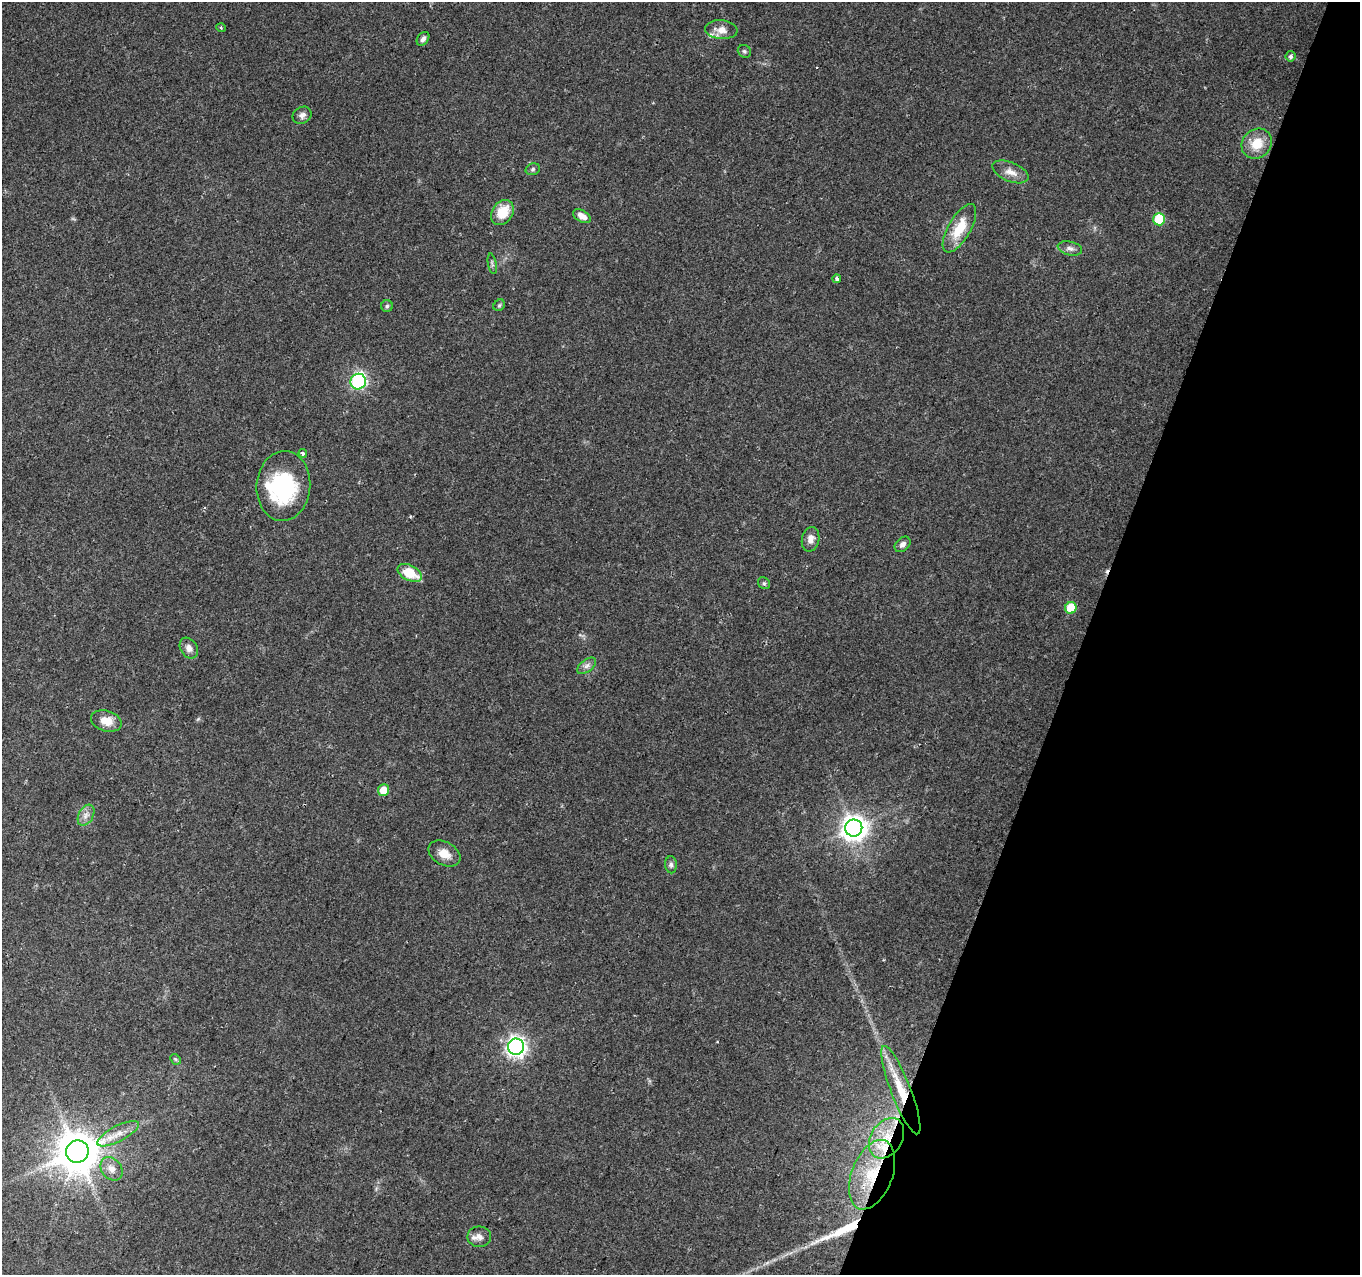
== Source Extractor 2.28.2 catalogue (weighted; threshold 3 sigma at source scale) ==
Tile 8 of 4 x 4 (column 4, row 2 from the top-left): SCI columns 4073-5430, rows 2762-4034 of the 5437 x 5586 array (HDU 1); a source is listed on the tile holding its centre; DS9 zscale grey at full resolution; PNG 1362 x 1277 px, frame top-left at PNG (2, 2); each listed source drawn as its Kron ellipse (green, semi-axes under 4 px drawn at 4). Shown black and unused: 20% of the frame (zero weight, under 2 of 3 exposures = <1% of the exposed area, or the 3 px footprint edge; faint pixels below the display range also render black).
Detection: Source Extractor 2.28.2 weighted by HDU 2 'WHT'; one run over the whole footprint, this tile lists its part. Background 0.1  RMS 0.0067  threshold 0.0302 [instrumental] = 3 sigma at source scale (4.5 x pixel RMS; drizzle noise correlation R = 1.50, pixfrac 1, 0.0396/0.0396 arcsec/px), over >= 5 px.
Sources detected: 51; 2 inside a brighter object's white glare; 2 cosmic-ray / hot-pixel residue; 1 long thin detection or spike segment (spike, bleed or trail) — neither listed nor drawn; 3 inside a brighter listed object's ellipse — not listed separately; the other 43 listed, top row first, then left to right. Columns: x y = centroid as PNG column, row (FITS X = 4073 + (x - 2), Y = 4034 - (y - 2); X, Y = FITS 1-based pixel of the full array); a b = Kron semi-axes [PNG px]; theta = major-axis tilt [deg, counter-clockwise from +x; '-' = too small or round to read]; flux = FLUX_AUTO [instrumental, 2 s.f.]
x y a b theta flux
221 28 5 3 - 0.69
721 30 16 9 -5 6.6
423 39 7 5 52 2.2
744 51 7 6 - 1.3
1291 56 5 5 - 1.7
302 115 10 8 32 3.1
1257 144 16 14 45 14
533 169 7 5 16 1.5
1010 172 19 9 -22 6.2
502 212 13 10 56 16
582 216 10 5 -30 4.5
1159 219 6 6 - 36
959 228 27 11 60 19
1070 248 12 7 -13 3.1
492 264 10 3 -79 1.2
837 279 4 3 - 3.2
499 305 6 5 - 1
387 306 6 6 - 1.2
358 382 8 7 - 110
303 453 4 4 - 1.4
283 486 35 27 85 59
811 539 12 8 78 4.5
902 544 9 6 44 2.7
410 573 13 7 -27 18
764 583 6 5 - 1.3
1071 608 6 5 - 22
189 648 11 8 -58 4.1
587 666 11 6 38 2.8
106 721 16 10 -16 9.3
383 790 6 5 - 9.3
86 815 11 7 61 4
854 828 8 8 - 680
444 854 17 11 -29 8
671 865 8 5 -88 1.8
516 1047 8 8 - 340
175 1059 6 4 -44 0.93
901 1090 47 10 -69 23
118 1134 23 8 27 8.2
887 1138 22 15 57 21
77 1152 11 11 - 2400
111 1169 13 9 -53 5.1
872 1175 36 20 69 37
479 1237 12 10 1 4.1
Overlapping masked pixels (flux is a lower limit): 3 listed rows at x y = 901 1090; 887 1138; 872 1175